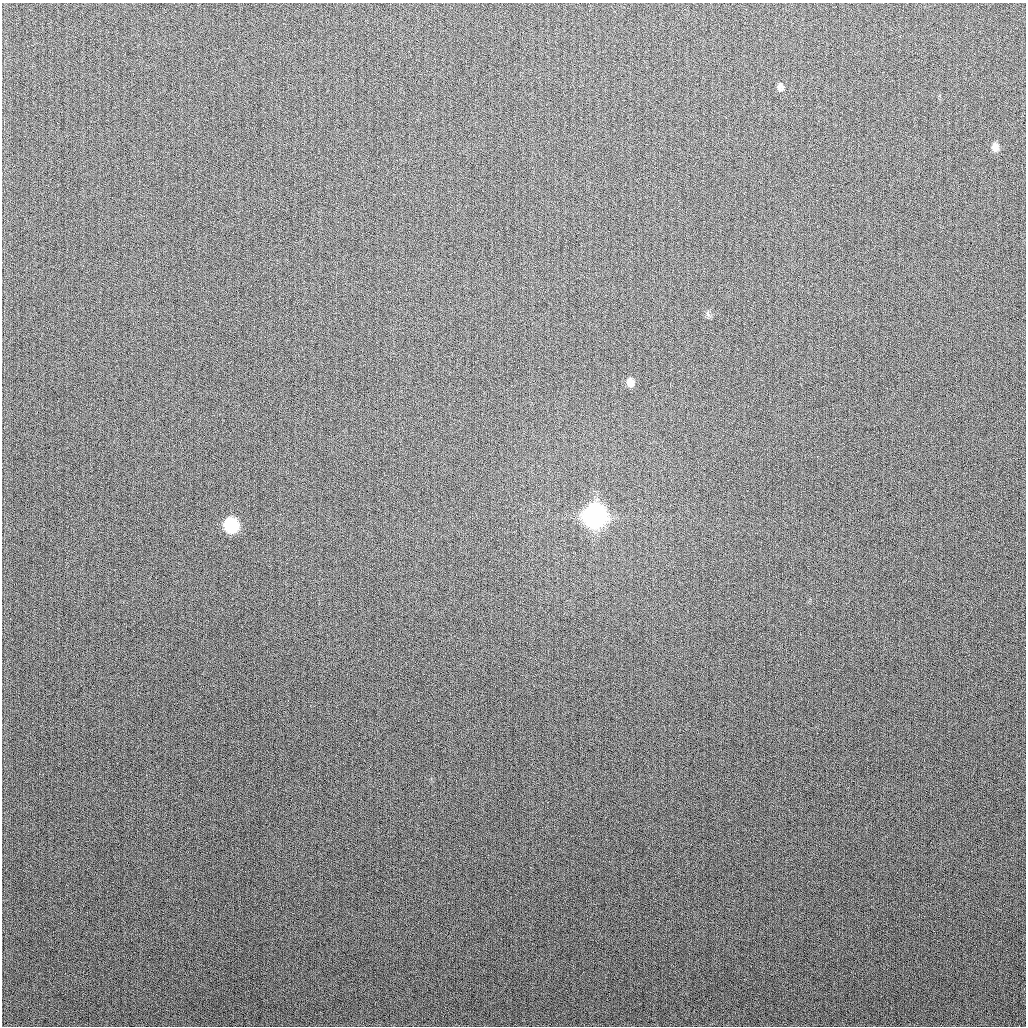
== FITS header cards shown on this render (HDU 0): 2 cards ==
NAXIS1  =                 1024
NAXIS2  =                 1024

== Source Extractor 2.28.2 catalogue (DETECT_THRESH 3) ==
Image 1024 x 1024 px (HDU 0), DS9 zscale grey, 1 PNG px = 1 image px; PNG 1028 x 1028 px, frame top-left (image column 1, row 1024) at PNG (2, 3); no overlay
Background 268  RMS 10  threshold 30.8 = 3 sigma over >= 5 px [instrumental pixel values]
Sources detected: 6; all 6 listed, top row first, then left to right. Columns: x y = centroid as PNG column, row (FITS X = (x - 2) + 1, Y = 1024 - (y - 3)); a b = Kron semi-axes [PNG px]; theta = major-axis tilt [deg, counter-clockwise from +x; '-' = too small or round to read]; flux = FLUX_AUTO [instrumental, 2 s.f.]
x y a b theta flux
780 87 9 7 88 2700
995 147 9 7 -87 4300
708 314 10 5 -69 1600
630 382 9 7 -77 5000
595 516 11 10 - 770000
231 525 10 8 -67 85000